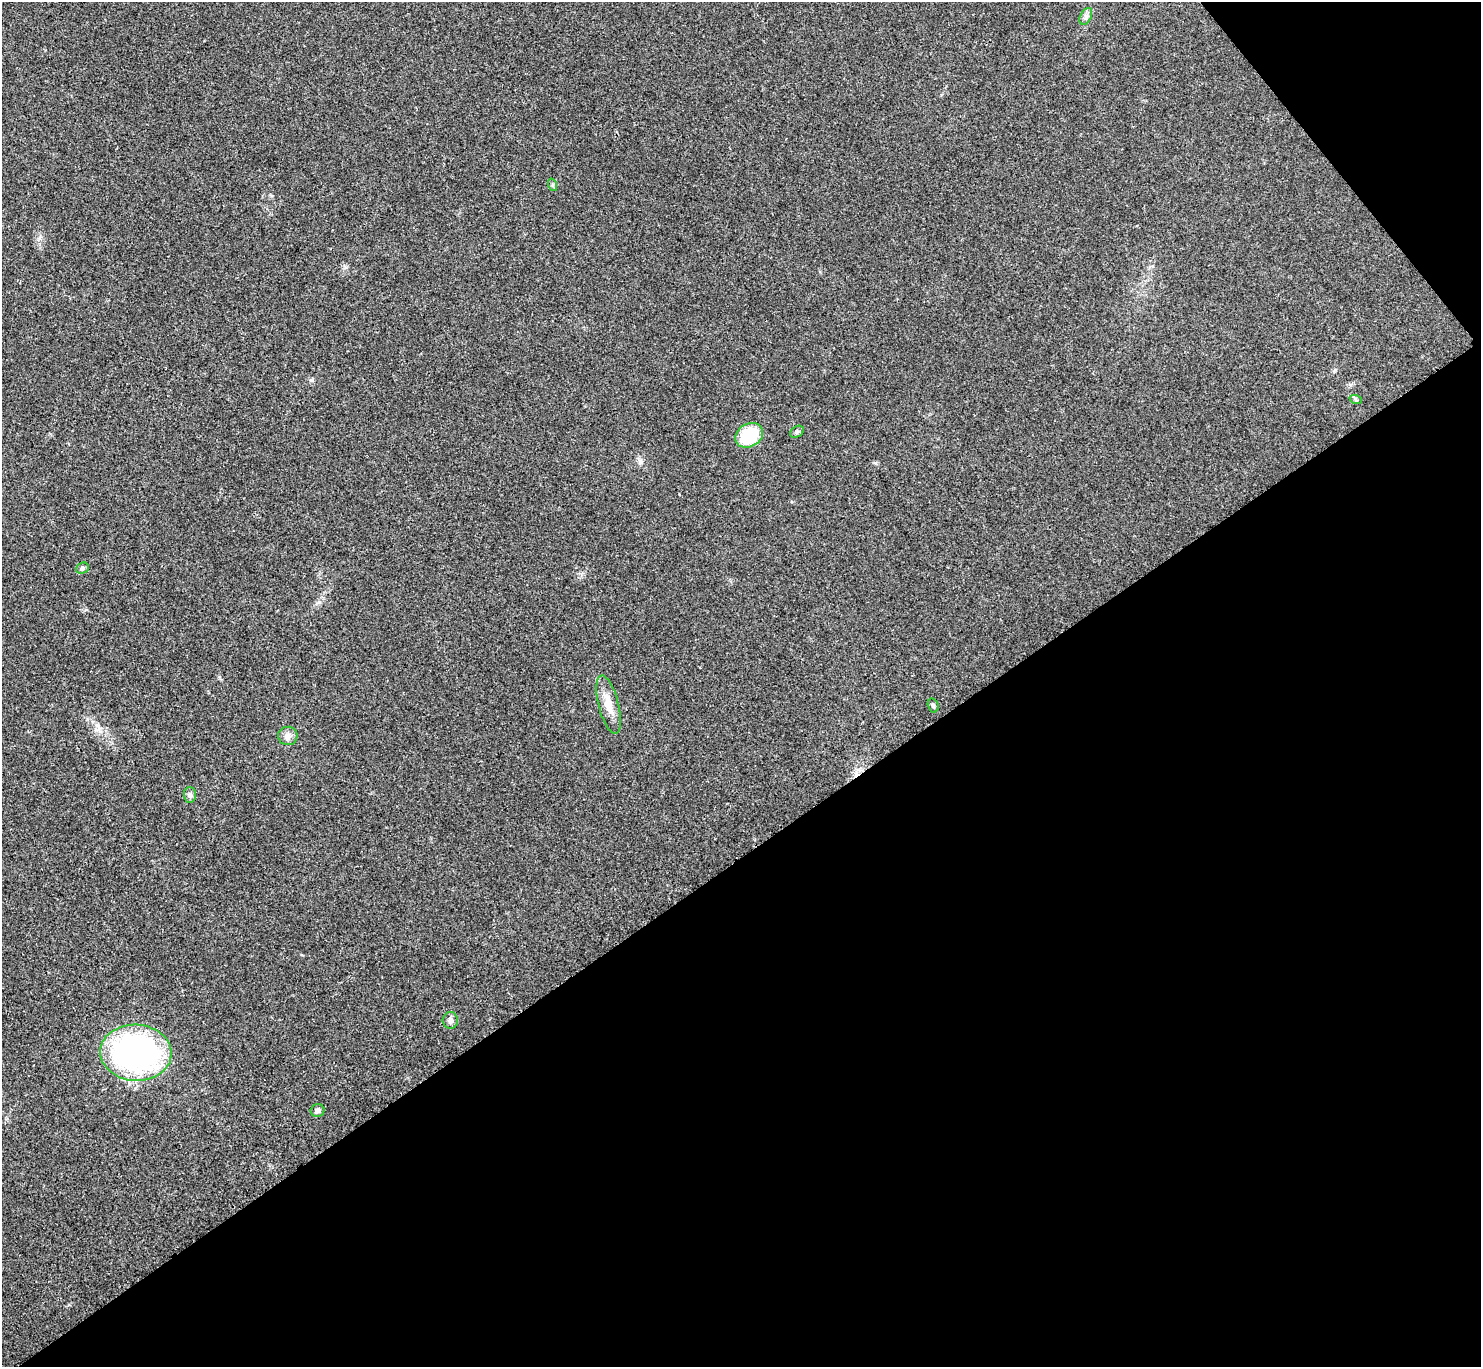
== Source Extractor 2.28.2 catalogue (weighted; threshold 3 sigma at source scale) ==
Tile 12 of 4 x 4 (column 4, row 3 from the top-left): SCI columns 4444-5922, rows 1529-2893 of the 5931 x 5927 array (HDU 1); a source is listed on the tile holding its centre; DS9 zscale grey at full resolution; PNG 1483 x 1369 px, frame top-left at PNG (2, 2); each listed source drawn as its Kron ellipse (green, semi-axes under 4 px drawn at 4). Shown black and unused: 40% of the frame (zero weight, under 3 of 4 exposures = <1% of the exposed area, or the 3 px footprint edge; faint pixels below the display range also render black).
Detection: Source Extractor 2.28.2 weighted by HDU 2 'WHT'; one run over the whole footprint, this tile lists its part. Background 0.0202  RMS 0.0059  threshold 0.0267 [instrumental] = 3 sigma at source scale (4.5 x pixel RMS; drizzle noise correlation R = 1.50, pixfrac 1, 0.05/0.05 arcsec/px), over >= 5 px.
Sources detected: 13; all 13 listed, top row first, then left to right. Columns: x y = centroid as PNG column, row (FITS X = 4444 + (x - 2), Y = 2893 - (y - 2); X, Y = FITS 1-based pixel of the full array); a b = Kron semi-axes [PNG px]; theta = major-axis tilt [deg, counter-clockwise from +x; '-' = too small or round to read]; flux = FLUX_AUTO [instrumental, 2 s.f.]
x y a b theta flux
1086 16 9 5 63 1.8
553 185 6 4 -71 0.84
1356 400 6 4 -18 0.77
797 432 7 5 32 1.3
749 435 15 11 29 27
82 568 7 5 24 1.2
609 705 30 10 -76 8.9
933 705 7 5 -73 1.1
288 736 9 9 - 3.4
190 795 7 6 - 1.5
450 1020 8 7 - 2.2
136 1053 36 28 -3 160
318 1110 7 6 - 1.6
Unlisted compact peaks at least as high as the median listed source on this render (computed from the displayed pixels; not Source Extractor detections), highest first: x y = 98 725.